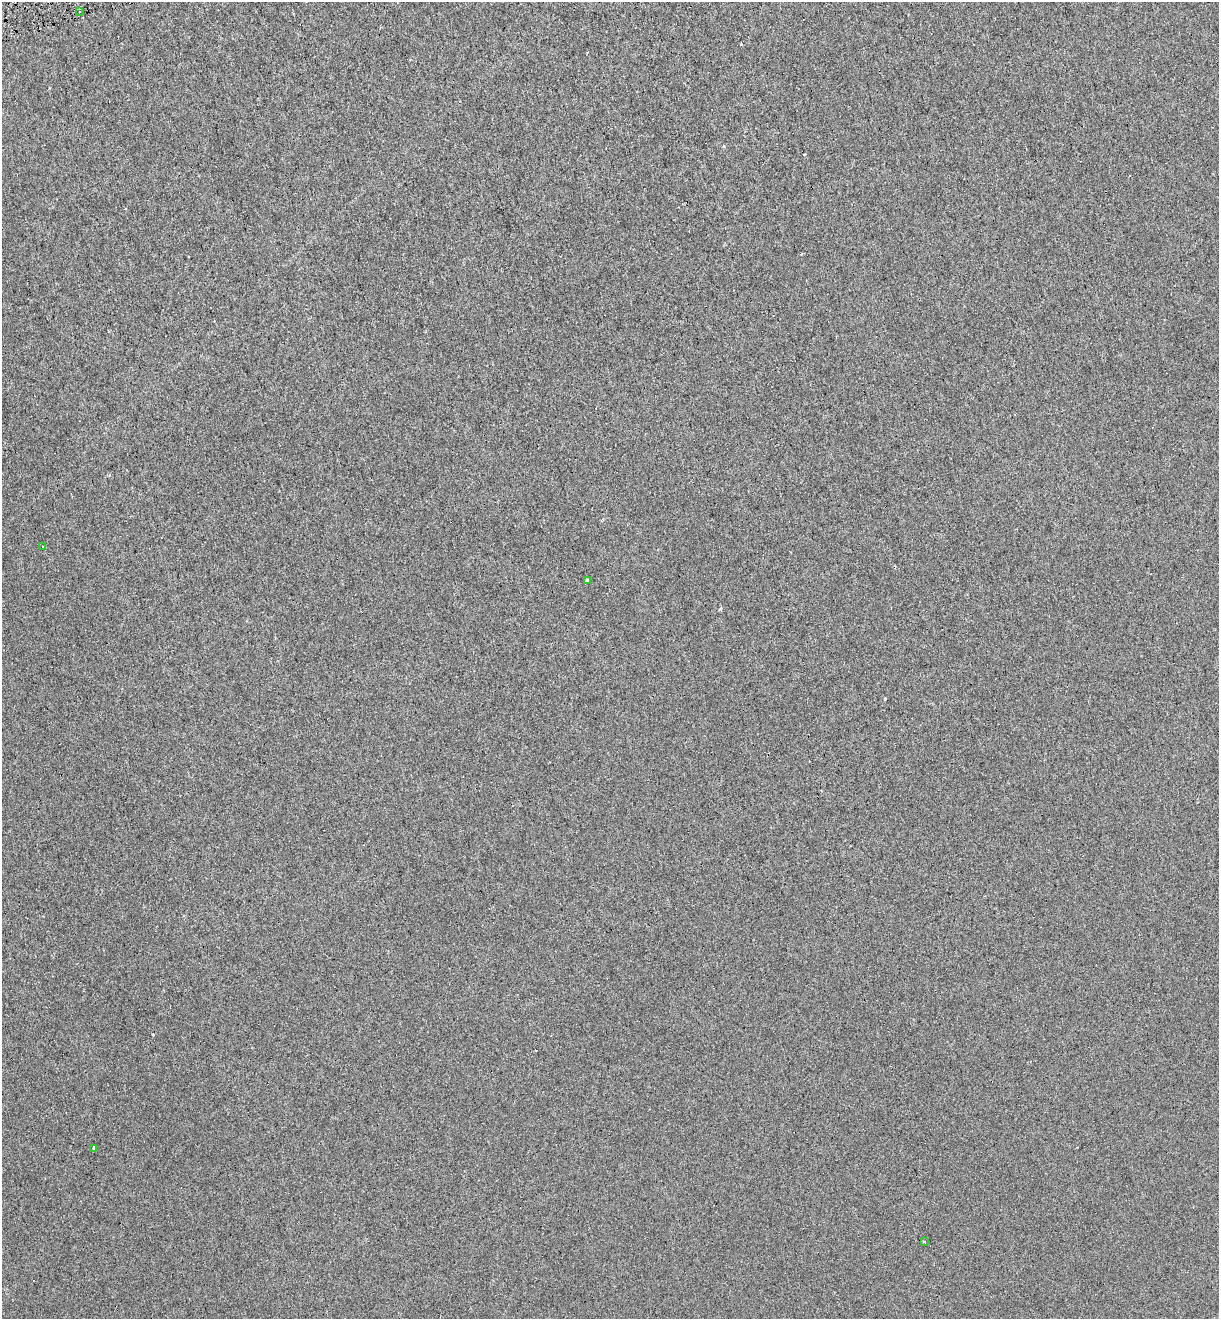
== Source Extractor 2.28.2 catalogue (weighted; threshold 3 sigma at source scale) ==
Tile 11 of 4 x 4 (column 3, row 3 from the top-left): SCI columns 2548-3764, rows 1343-2659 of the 5042 x 5323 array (HDU 1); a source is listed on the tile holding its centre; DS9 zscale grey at full resolution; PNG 1221 x 1321 px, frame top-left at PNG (2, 2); each listed source drawn as its Kron ellipse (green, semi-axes under 4 px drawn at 4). Shown black and unused: <1% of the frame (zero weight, under 3 of 6 exposures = <1% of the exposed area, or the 3 px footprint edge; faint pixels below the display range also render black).
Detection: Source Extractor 2.28.2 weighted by HDU 2 'WHT'; one run over the whole footprint, this tile lists its part. Background 6.84e-04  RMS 0.0015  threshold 0.0062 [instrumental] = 3 sigma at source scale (4.09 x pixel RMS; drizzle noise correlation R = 1.36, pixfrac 0.8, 0.0396/0.0396 arcsec/px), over >= 5 px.
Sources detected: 5; all 5 listed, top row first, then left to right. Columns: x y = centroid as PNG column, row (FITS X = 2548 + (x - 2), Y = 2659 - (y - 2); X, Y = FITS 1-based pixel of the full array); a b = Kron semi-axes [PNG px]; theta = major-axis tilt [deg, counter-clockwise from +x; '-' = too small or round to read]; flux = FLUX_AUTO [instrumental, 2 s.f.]
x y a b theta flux
80 11 3 2 - 0.26
43 547 3 3 - 0.17
587 580 4 3 - 0.55
94 1148 3 3 - 0.41
924 1242 3 2 - 0.14